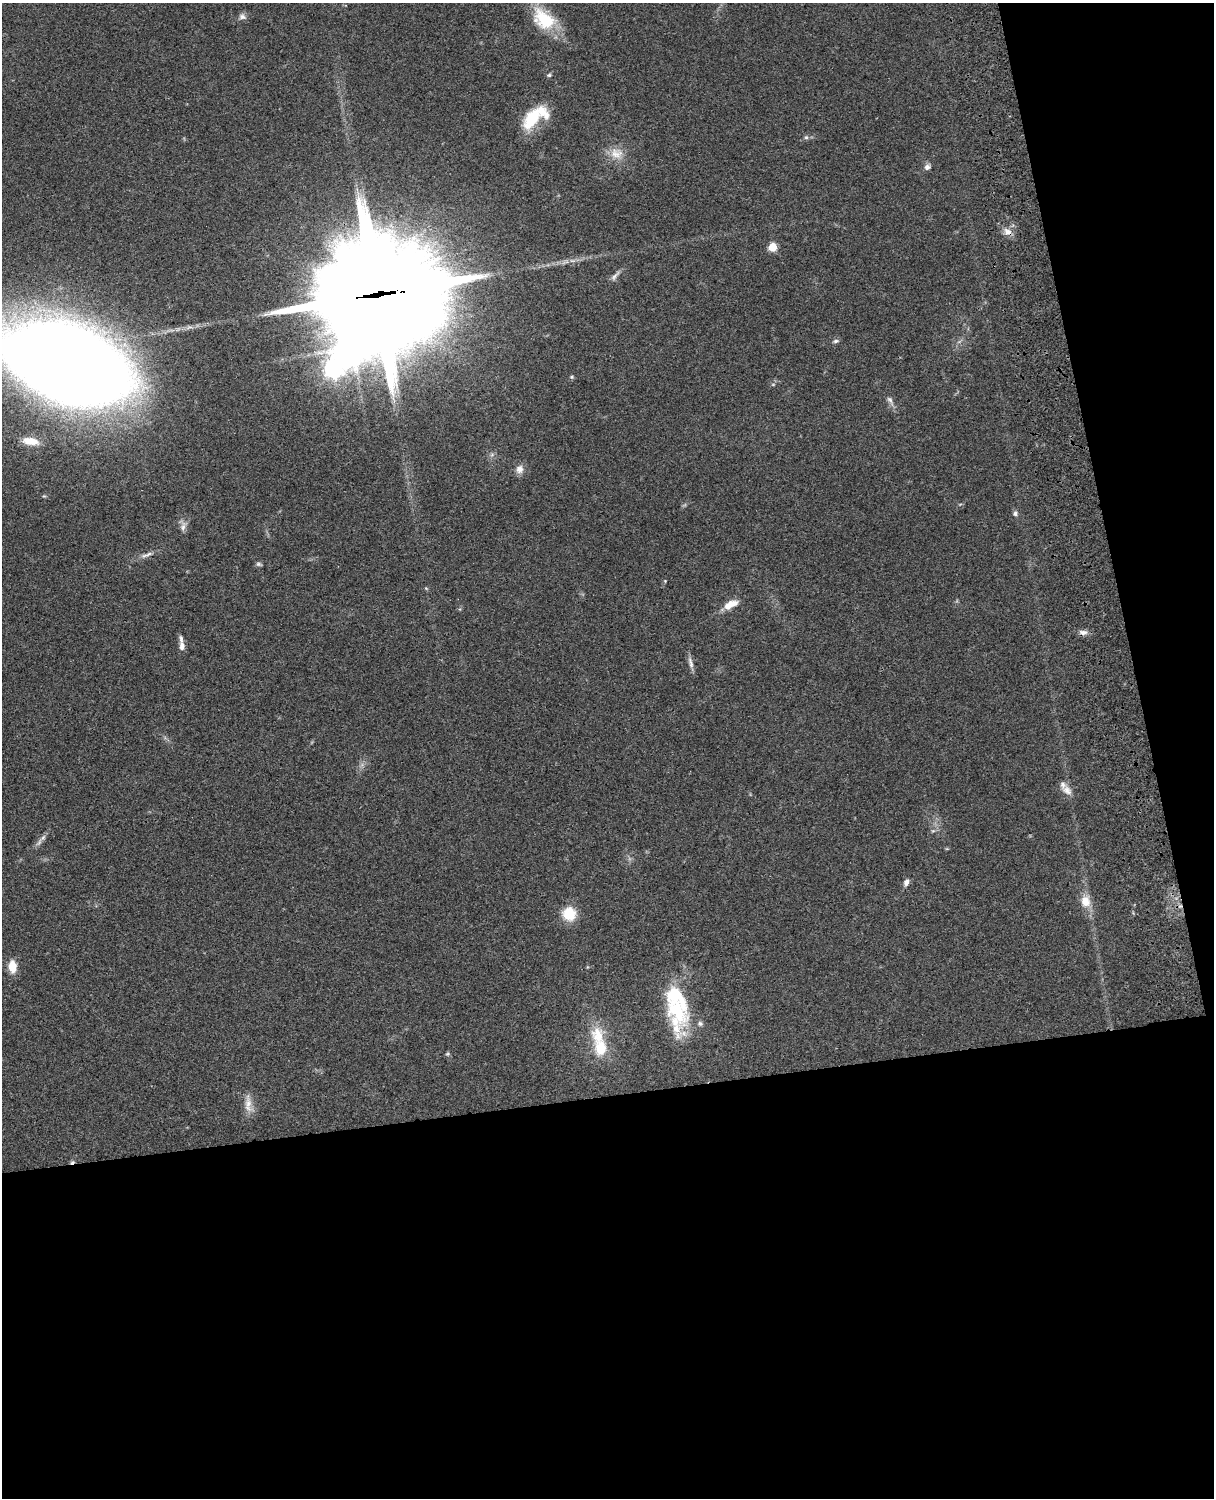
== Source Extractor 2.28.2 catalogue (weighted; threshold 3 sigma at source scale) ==
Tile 12 of 4 x 3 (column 4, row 3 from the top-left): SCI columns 3758-4969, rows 277-1772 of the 5088 x 4927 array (HDU 1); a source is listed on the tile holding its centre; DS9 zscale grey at full resolution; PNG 1216 x 1500 px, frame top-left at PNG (2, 3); no overlay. Shown black and unused: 33% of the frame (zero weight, under 3 of 4 exposures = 6% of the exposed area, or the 3 px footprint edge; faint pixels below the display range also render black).
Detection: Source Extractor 2.28.2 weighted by HDU 2 'WHT'; one run over the whole footprint, this tile lists its part. Background 0.0782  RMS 0.0058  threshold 0.026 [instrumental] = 3 sigma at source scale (4.5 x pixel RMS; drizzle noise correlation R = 1.50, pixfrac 1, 0.05/0.05 arcsec/px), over >= 5 px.
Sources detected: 51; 1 too faint to see at this stretch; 1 cosmic-ray / hot-pixel residue — not listed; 6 inside a brighter listed object's ellipse — not listed separately; the other 43 listed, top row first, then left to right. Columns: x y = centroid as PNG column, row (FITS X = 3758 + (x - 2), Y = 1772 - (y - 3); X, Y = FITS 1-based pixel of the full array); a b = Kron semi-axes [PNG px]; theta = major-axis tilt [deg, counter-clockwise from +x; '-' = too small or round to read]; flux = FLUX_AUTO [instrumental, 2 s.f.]
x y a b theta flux
242 17 10 7 -10 2.3
544 19 33 22 -39 26
549 75 6 5 - 0.96
532 118 31 15 53 23
806 137 6 5 - 1.1
616 153 19 16 -12 8.6
927 167 8 7 - 2.3
1007 232 12 9 -21 4.3
772 247 5 5 - 18
567 262 5 5 - 1.1
615 276 18 5 50 2.6
377 295 44 31 7 21000
836 341 8 5 3 1.3
352 347 12 11 - 960
66 363 80 45 -23 2200
333 368 9 8 - 250
572 377 6 5 - 0.87
890 400 15 6 -58 2.6
30 441 16 7 -8 8.3
492 454 7 4 20 1.1
519 469 12 10 81 3.8
44 496 5 4 - 0.62
1015 513 7 6 - 1.7
183 526 14 7 75 3.1
146 555 18 5 22 3.2
259 564 8 5 -12 1.1
665 581 4 4 - 0.45
426 588 6 3 -19 0.58
731 604 20 9 27 7.5
1083 632 12 7 -6 2.7
182 646 11 6 -81 3
690 663 18 5 -77 2.9
1067 790 16 10 -40 4.6
933 831 6 4 -18 0.85
43 838 9 5 53 1.9
906 882 9 6 74 2.7
1085 901 16 12 -84 8.6
569 914 13 12 - 16
12 966 12 8 -85 9.5
677 1011 63 26 -78 48
598 1035 26 19 -81 17
447 1054 6 5 - 0.89
248 1103 24 9 -89 6.1
Overlapping masked pixels (flux is a lower limit): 3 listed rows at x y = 1007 232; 377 295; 66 363
Isophote crosses this tile's border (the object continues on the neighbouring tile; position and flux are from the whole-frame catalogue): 1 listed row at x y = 66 363